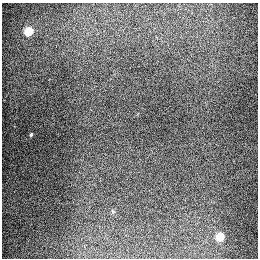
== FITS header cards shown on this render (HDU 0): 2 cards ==
NAXIS1  =                  256
NAXIS2  =                  256

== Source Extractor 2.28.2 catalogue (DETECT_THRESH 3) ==
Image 256 x 256 px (HDU 0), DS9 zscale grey, 1 PNG px = 1 image px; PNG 260 x 260 px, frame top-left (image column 1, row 256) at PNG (2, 3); no overlay
Background 1280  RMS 27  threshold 79.5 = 3 sigma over >= 5 px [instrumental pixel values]
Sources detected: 3; all 3 listed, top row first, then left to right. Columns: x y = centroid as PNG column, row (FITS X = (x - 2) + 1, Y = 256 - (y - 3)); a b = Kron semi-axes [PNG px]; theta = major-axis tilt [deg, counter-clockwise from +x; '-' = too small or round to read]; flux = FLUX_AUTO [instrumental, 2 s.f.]
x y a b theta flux
28 31 5 5 - 92000
31 134 3 3 - 2200
220 237 5 5 - 69000